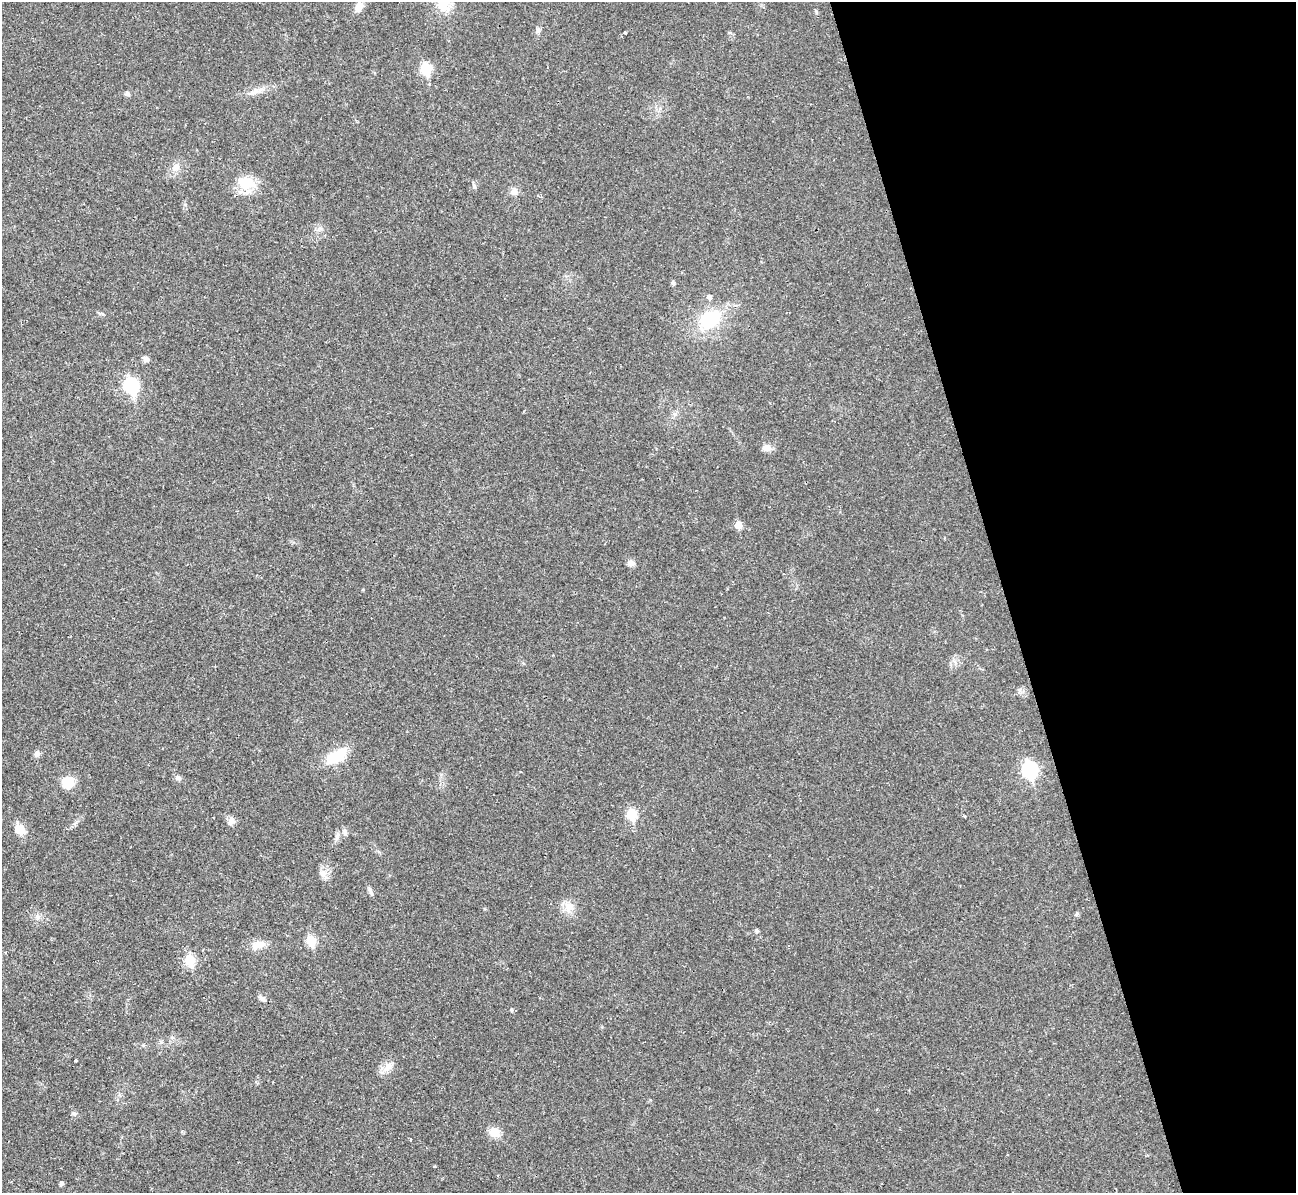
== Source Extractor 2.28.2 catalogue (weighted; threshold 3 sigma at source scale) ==
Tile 12 of 4 x 4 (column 4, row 3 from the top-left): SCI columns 3894-5187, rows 1496-2686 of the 5239 x 5221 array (HDU 1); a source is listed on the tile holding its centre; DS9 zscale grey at full resolution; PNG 1298 x 1195 px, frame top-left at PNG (2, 2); no overlay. Shown black and unused: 22% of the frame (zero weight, under 2 of 3 exposures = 3% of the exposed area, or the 3 px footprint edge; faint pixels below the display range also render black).
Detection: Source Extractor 2.28.2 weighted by HDU 2 'WHT'; one run over the whole footprint, this tile lists its part. Background 0.0282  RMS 0.004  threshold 0.0182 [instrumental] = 3 sigma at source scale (4.5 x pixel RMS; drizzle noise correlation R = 1.50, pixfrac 1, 0.05/0.05 arcsec/px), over >= 5 px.
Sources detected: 49; all 49 listed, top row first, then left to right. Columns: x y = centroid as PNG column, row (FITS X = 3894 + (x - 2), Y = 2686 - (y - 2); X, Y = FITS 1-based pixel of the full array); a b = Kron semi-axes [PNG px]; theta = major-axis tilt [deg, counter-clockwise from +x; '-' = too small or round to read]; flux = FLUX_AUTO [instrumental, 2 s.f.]
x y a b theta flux
443 4 25 17 -76 10
359 6 11 8 56 3.2
816 12 7 4 -82 0.54
538 31 8 5 -64 0.93
625 32 3 2 - 0.42
426 69 6 6 - 24
255 91 11 8 45 2.4
127 94 6 5 - 1.1
175 167 11 9 13 2.7
246 183 30 16 -17 9.8
474 186 6 4 -47 0.7
514 192 10 9 - 2.2
673 283 5 4 - 0.99
709 297 6 5 - 1.5
710 319 23 17 28 23
146 359 8 6 -27 1.6
131 386 8 7 - 61
766 448 11 8 3 2.5
738 525 6 5 - 5.8
631 563 9 9 - 1.7
1019 690 7 6 - 1.1
37 754 9 7 64 1.5
336 756 25 13 30 12
1030 770 8 7 - 72
178 778 7 7 - 1.3
68 782 12 11 - 8.4
631 814 6 6 - 19
231 821 11 8 54 2.2
20 830 17 11 -51 4.1
345 832 9 6 -62 1.2
337 837 11 6 77 1.5
322 873 11 10 - 2.7
370 891 15 4 -66 1.1
569 907 15 14 - 4.4
1076 914 6 5 - 0.68
37 917 8 6 -2 1.5
756 931 4 4 - 0.99
311 941 6 5 - 16
258 945 19 10 18 4.3
190 960 6 5 - 21
262 999 11 6 -45 1.3
511 1010 5 4 - 0.47
75 1060 3 3 - 0.62
388 1067 16 9 49 3.5
74 1114 7 6 - 0.97
494 1132 13 11 -8 4.4
411 1139 3 3 - 2.3
435 1166 3 3 - 0.37
61 1184 5 4 - 1.2
Isophote crosses this tile's border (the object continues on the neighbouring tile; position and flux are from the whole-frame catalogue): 1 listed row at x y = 443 4
Unlisted compact peaks at least as high as the median listed source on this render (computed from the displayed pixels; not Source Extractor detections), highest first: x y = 320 228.